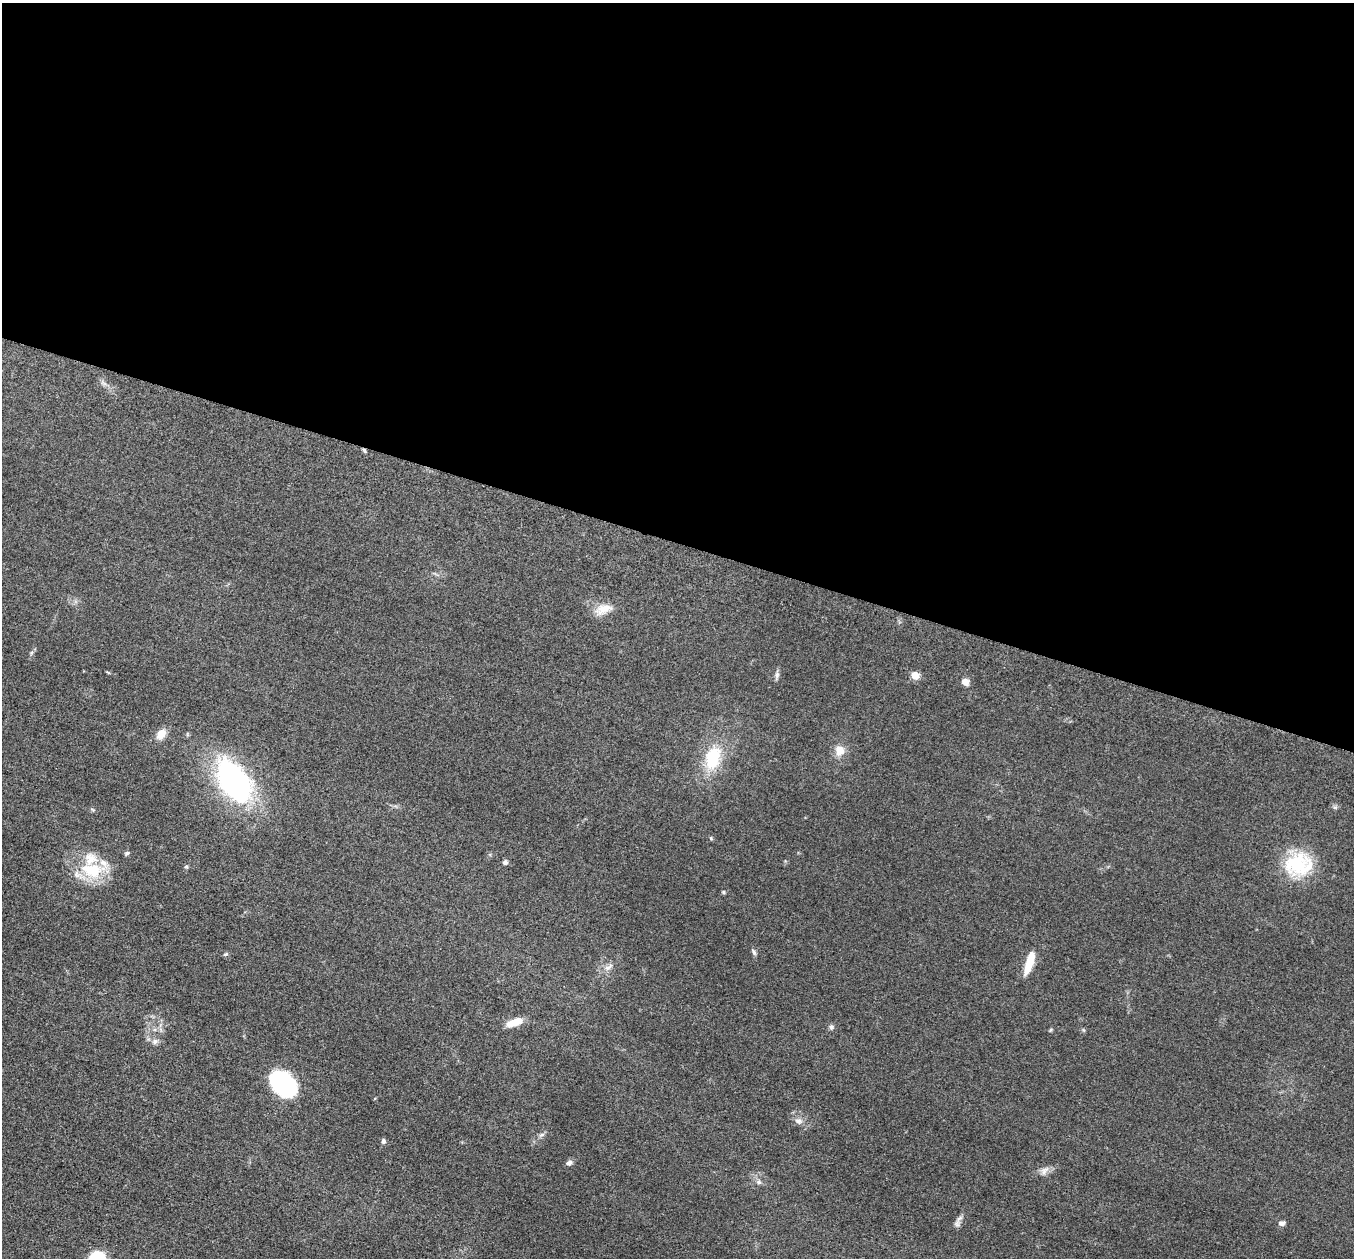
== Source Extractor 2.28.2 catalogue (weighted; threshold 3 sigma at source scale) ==
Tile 3 of 4 x 4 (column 3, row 1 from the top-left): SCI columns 2737-4088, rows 3968-5223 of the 5457 x 5503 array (HDU 1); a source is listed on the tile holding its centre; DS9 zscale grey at full resolution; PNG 1356 x 1260 px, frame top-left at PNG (2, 3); no overlay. Shown black and unused: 43% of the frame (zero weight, under 3 of 5 exposures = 4% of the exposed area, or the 3 px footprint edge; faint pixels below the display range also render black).
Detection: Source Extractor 2.28.2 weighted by HDU 2 'WHT'; one run over the whole footprint, this tile lists its part. Background 0.054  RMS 0.006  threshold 0.0268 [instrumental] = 3 sigma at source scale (4.5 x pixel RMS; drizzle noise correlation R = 1.50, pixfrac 1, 0.05/0.05 arcsec/px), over >= 5 px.
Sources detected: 36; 2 inside a brighter listed object's ellipse — not listed separately; the other 34 listed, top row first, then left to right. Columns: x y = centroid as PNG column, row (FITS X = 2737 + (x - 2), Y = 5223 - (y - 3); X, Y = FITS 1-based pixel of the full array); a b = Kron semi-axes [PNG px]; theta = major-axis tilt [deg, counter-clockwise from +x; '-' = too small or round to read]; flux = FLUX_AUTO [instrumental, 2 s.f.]
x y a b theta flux
603 609 25 12 19 8.4
777 675 9 6 82 1.7
915 675 5 5 - 14
965 682 8 7 - 3.5
161 734 11 8 52 7.2
840 750 11 10 - 7.1
712 758 26 16 74 27
234 781 48 28 -54 120
92 809 6 3 -20 0.71
711 838 6 4 -56 0.64
127 853 7 5 35 1.1
505 862 6 6 - 1.5
1298 865 34 28 7 35
186 866 6 4 1 0.73
92 870 35 21 -5 26
723 892 5 5 - 0.67
754 952 9 5 -62 1.3
225 954 7 4 27 0.93
1029 963 27 8 71 12
608 967 16 6 34 3.3
515 1022 19 8 20 9.1
831 1027 7 6 - 1.4
1051 1030 6 4 46 0.7
155 1041 9 6 76 1.9
283 1084 22 16 -41 89
375 1098 5 3 - 0.49
798 1121 11 8 -8 2.7
542 1135 8 5 19 1.5
383 1141 7 6 - 1.4
569 1162 7 6 - 2.1
1044 1171 14 7 51 3.1
759 1182 7 5 -21 1.5
1282 1223 8 5 11 1.8
957 1224 11 6 74 2.3